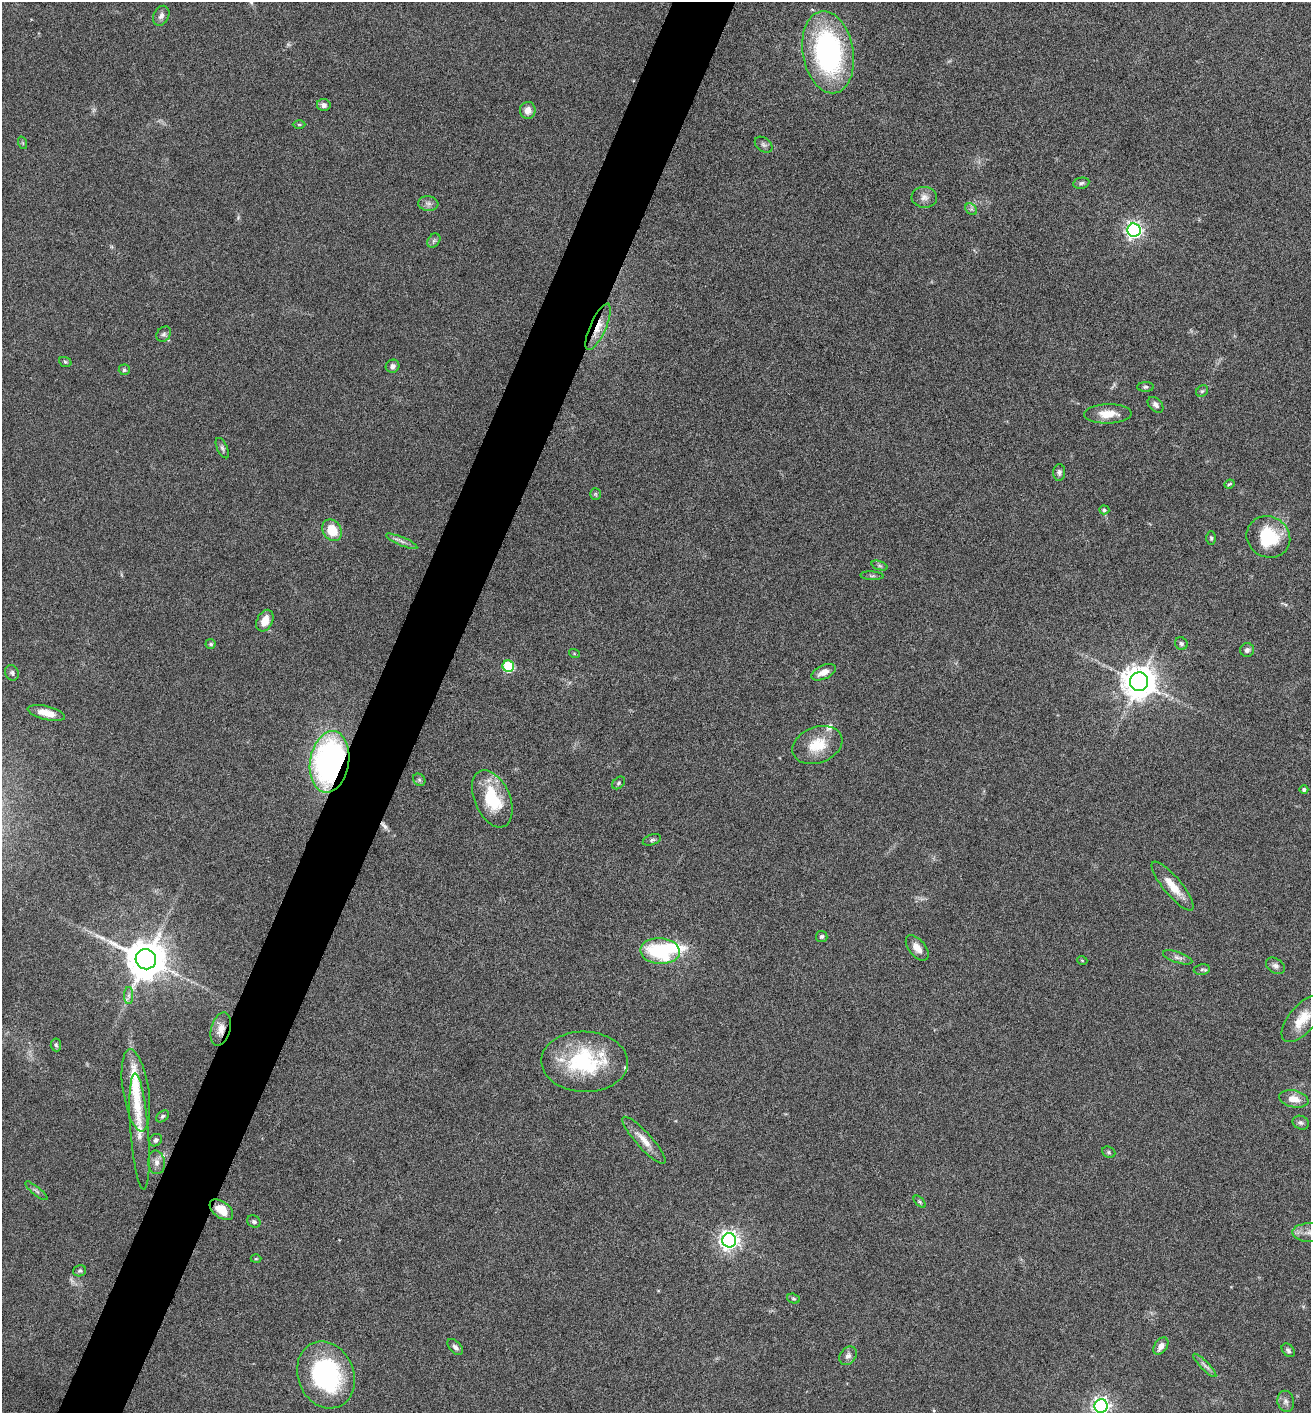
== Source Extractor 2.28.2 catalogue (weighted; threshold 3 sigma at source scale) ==
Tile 7 of 4 x 4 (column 3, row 2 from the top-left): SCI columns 2763-4071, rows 2828-4238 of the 5660 x 5650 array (HDU 1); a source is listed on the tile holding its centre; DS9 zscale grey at full resolution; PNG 1313 x 1415 px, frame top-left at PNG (2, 2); each listed source drawn as its Kron ellipse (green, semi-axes under 4 px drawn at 4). Shown black and unused: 5% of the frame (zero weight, under 4 of 8 exposures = <1% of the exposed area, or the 3 px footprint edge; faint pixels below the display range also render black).
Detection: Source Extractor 2.28.2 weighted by HDU 2 'WHT'; one run over the whole footprint, this tile lists its part. Background 0.0556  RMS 0.004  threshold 0.0164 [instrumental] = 3 sigma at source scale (4.09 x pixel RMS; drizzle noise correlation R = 1.36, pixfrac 0.8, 0.05/0.05 arcsec/px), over >= 5 px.
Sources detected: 99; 1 inside a brighter object's white glare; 2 long thin detections or spike segments (spike, bleed or trail) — neither listed nor drawn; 6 inside a brighter listed object's ellipse — not listed separately; the other 90 listed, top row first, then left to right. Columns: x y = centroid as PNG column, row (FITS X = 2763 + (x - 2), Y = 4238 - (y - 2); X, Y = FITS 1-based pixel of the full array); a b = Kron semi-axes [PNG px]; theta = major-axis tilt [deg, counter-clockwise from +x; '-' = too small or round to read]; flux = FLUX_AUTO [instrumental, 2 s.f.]
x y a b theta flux
161 16 10 7 64 1.7
828 52 41 25 -80 76
324 105 7 6 - 1.3
528 110 8 8 - 3.1
299 125 6 4 -1 0.41
23 143 6 4 -71 0.47
764 145 10 6 -37 1.1
1081 183 8 5 12 0.88
924 197 13 10 -4 2.3
428 204 10 7 -5 1.6
971 209 6 5 - 0.82
1134 230 6 6 - 130
434 241 8 5 54 0.85
598 327 25 8 66 5.6
164 334 8 6 49 1.1
65 362 6 5 - 0.6
393 366 7 6 - 1.5
124 370 5 5 - 0.65
1146 387 8 4 1 0.7
1202 391 6 5 - 0.64
1156 405 9 6 -45 1.3
1108 414 24 9 1 6
222 448 11 5 -64 0.92
1059 472 8 6 87 1.1
1229 484 5 3 - 0.48
595 494 5 5 - 0.56
1104 510 5 4 - 0.55
332 530 11 9 -57 8.1
1268 537 22 20 -29 19
1211 538 7 5 -89 0.64
402 541 17 4 -23 1.6
880 566 8 4 -19 0.67
872 576 11 4 -3 0.76
265 621 11 7 65 4.5
211 644 5 5 - 0.76
1181 644 7 6 - 0.87
1247 650 7 7 - 1.2
574 653 5 3 - 0.36
508 666 6 5 - 30
823 672 13 6 25 2.7
12 673 8 6 -65 0.84
1139 682 9 9 - 780
46 713 19 6 -14 5.2
817 745 26 18 21 9.8
329 762 31 19 81 110
419 780 7 5 -46 0.73
619 783 7 5 42 0.65
1304 789 4 4 - 0.85
492 799 30 17 -66 18
652 840 9 5 18 0.86
1173 886 31 9 -50 6.9
822 936 6 5 - 0.85
917 948 15 8 -51 3.4
660 951 20 13 -3 29
1178 957 15 5 -19 1.6
146 959 10 10 - 1200
1082 960 5 3 - 0.29
1275 966 10 7 -33 1.4
1202 969 8 5 10 0.73
129 995 8 4 -90 0.99
1302 1019 28 13 50 7.5
221 1029 17 9 75 3.7
56 1045 6 5 - 0.7
584 1062 43 30 -2 34
136 1090 41 13 -81 11
1294 1099 15 8 -11 3.9
162 1116 7 5 40 0.72
1301 1123 8 6 -23 1.1
139 1132 58 9 -86 7.1
156 1140 7 5 41 0.9
644 1140 31 8 -48 4.9
1109 1152 7 5 -23 0.6
156 1162 12 8 -83 2.1
36 1191 14 3 -39 0.81
920 1202 7 4 -45 0.53
221 1210 13 8 -36 6.2
254 1221 7 6 - 0.89
1310 1233 18 9 -1 3.5
729 1240 7 7 - 200
256 1259 5 3 - 0.36
80 1271 6 5 - 0.69
794 1299 6 5 - 0.56
1161 1346 9 6 56 2.5
455 1347 10 5 -48 1.3
1288 1350 7 5 -49 0.88
848 1356 10 7 53 1.5
1205 1365 16 4 -45 1.4
326 1375 34 28 -67 51
1286 1401 10 8 -77 1.6
1101 1406 7 6 - 150
Overlapping masked pixels (flux is a lower limit): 4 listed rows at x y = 598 327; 329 762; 221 1029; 221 1210
Isophote crosses this tile's border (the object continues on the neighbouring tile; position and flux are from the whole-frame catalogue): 2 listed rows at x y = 1310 1233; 1101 1406